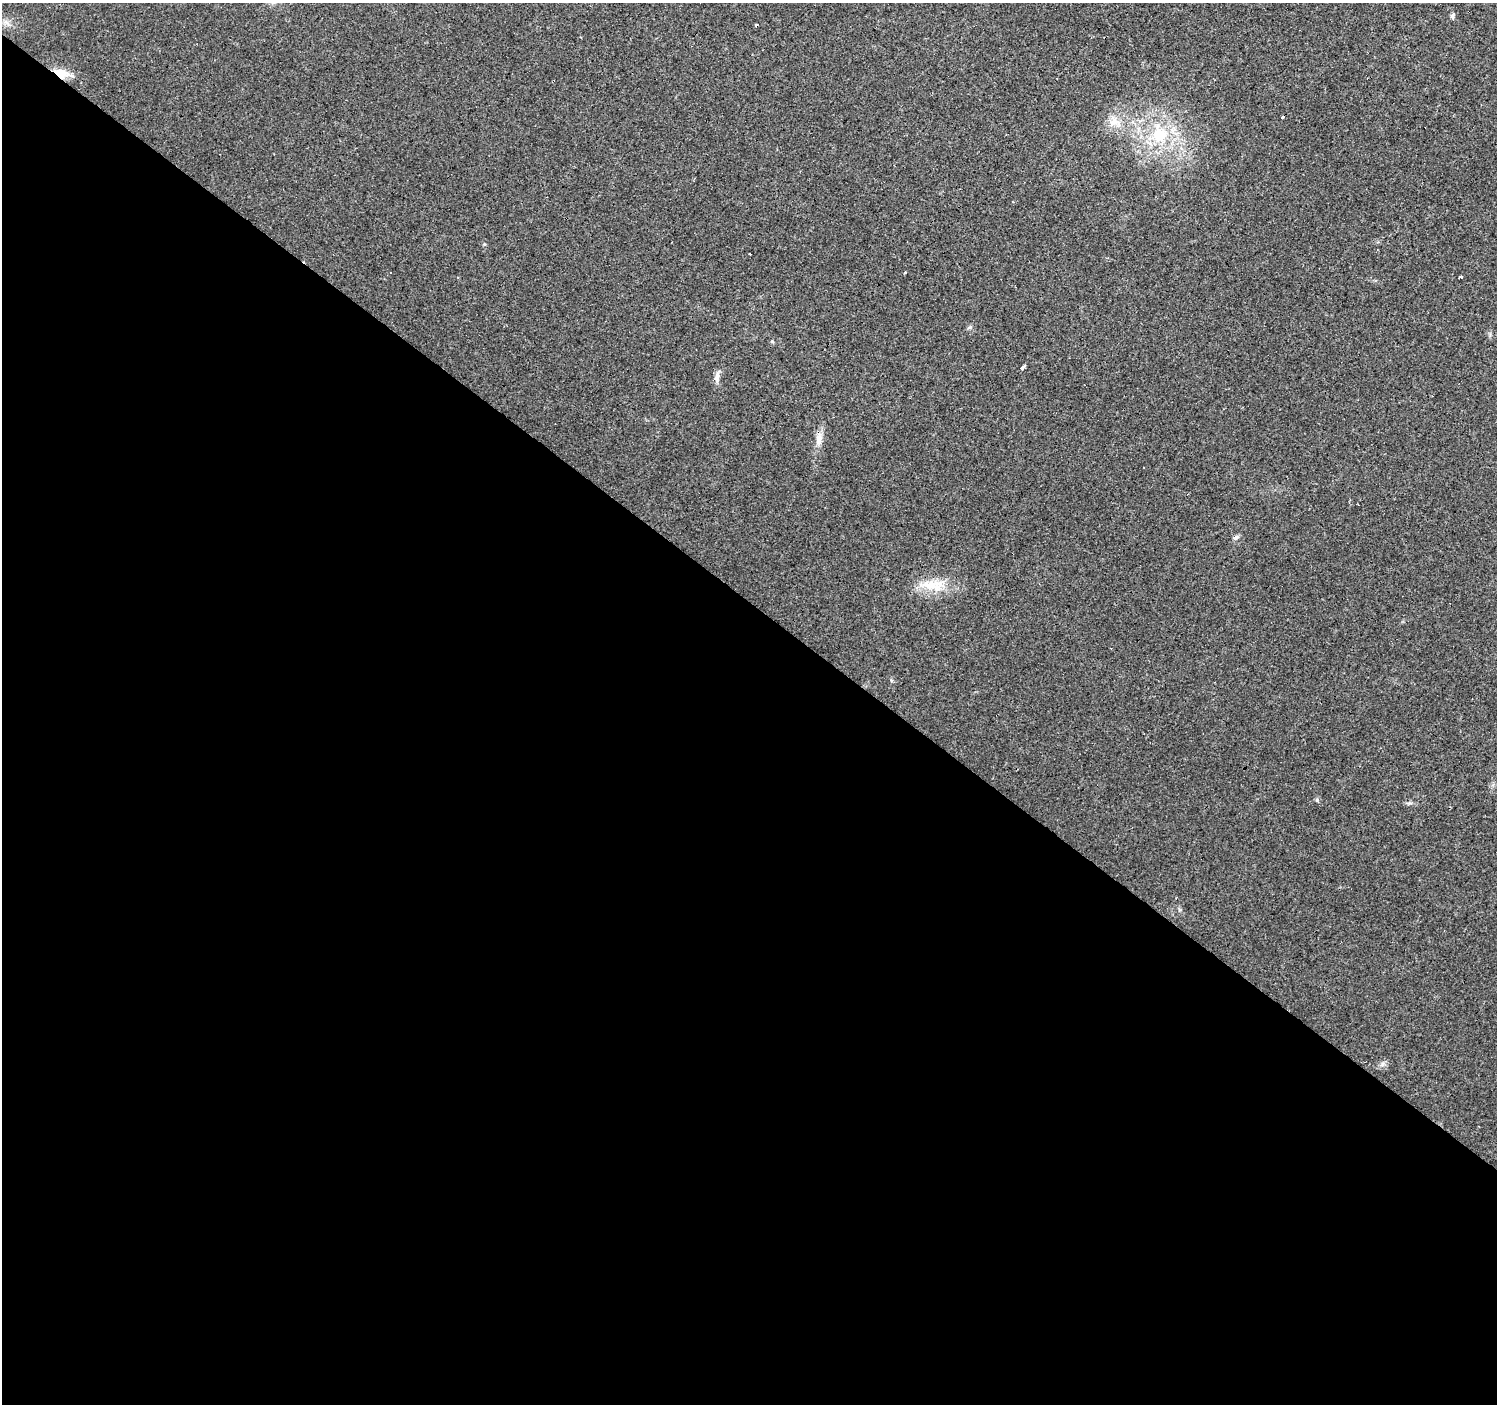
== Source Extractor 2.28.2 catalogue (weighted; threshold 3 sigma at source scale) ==
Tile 14 of 4 x 4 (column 2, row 4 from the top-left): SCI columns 1497-2991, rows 171-1572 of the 5984 x 6013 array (HDU 1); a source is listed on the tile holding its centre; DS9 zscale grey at full resolution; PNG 1499 x 1406 px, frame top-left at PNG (2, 3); no overlay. Shown black and unused: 57% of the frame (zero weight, under 3 of 4 exposures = <1% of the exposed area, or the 3 px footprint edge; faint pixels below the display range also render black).
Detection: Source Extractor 2.28.2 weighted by HDU 2 'WHT'; one run over the whole footprint, this tile lists its part. Background 0.0294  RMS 0.0034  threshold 0.0154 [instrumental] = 3 sigma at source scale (4.5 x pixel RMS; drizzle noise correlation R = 1.50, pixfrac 1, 0.0396/0.0396 arcsec/px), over >= 5 px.
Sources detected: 24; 4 cosmic-ray / hot-pixel residue — not listed; the other 20 listed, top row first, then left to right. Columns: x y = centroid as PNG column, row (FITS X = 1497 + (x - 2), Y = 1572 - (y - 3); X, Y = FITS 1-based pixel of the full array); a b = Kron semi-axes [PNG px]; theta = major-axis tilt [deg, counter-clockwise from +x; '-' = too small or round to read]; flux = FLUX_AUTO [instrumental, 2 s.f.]
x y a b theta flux
1452 16 8 5 68 0.75
61 73 18 10 -16 5.8
1283 116 3 3 - 2.3
1115 122 19 10 -2 4.2
1159 134 23 19 -73 15
484 244 4 4 - 0.35
749 253 3 3 - 2.3
905 272 3 2 - 0.91
390 273 3 3 - 0.77
1461 277 3 3 - 2.5
969 327 7 5 30 0.59
772 341 6 4 -2 0.4
1023 368 6 3 48 4
717 378 17 6 85 1.7
819 438 16 8 82 2.8
1236 537 8 5 34 0.94
933 585 39 14 -2 9.5
891 680 6 4 -73 0.44
1317 800 5 5 - 0.54
1382 1064 7 6 - 0.98
Overlapping masked pixels (flux is a lower limit): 1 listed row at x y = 61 73
Unlisted compact peaks at least as high as the median listed source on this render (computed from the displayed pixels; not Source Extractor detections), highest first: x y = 1410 803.